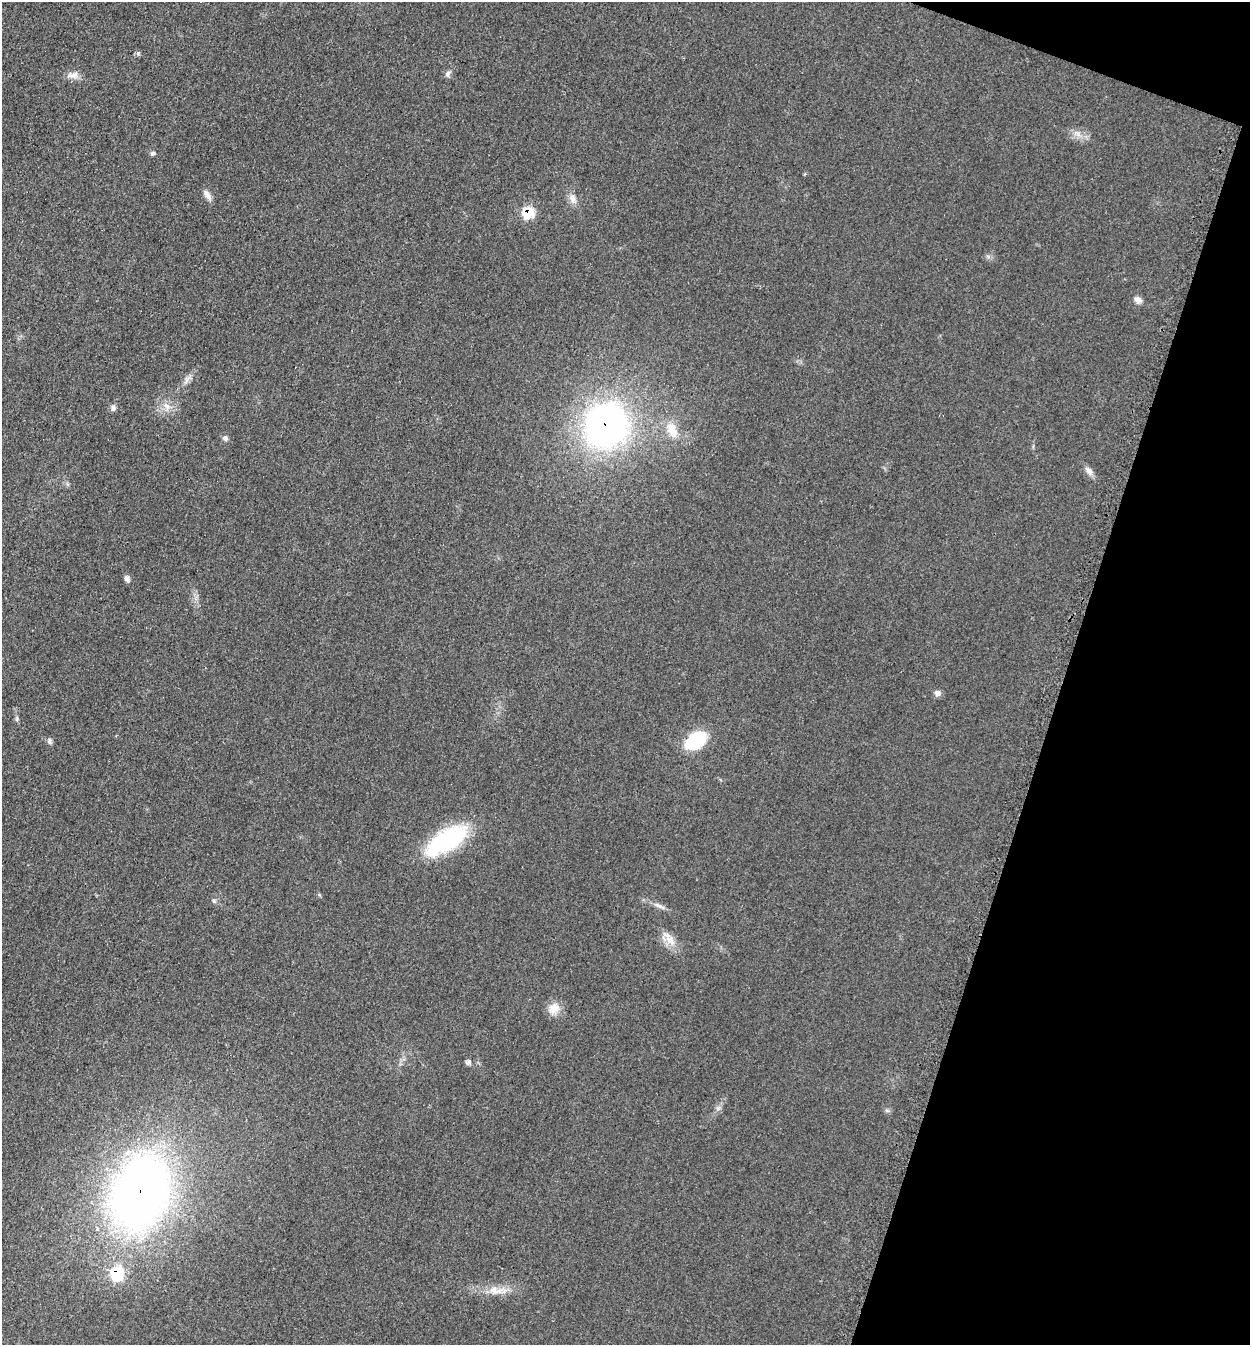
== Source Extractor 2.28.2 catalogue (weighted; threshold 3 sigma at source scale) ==
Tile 8 of 4 x 4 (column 4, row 2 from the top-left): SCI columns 4025-5272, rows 2686-4028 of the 5413 x 5374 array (HDU 1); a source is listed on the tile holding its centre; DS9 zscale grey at full resolution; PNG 1252 x 1347 px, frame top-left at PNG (2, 2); no overlay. Shown black and unused: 16% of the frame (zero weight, under 2 of 3 exposures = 2% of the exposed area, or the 3 px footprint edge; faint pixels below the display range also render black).
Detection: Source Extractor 2.28.2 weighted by HDU 2 'WHT'; one run over the whole footprint, this tile lists its part. Background 0.0753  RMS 0.01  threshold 0.047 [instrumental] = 3 sigma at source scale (4.5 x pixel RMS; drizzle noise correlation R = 1.50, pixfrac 1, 0.05/0.05 arcsec/px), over >= 5 px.
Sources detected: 34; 1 inside a brighter listed object's ellipse — not listed separately; the other 33 listed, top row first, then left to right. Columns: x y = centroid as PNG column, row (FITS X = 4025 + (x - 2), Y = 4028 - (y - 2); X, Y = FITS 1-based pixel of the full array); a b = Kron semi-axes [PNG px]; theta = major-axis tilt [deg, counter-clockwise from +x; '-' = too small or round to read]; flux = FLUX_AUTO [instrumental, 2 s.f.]
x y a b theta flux
138 53 6 5 - 1.9
448 73 10 6 63 3.5
75 74 12 10 -88 7
1077 134 14 5 -32 6.5
153 153 6 5 - 2.3
207 195 16 6 -55 5.6
572 198 14 9 -80 7.5
528 213 8 7 - 52
1138 300 9 7 -43 5.6
186 380 13 5 71 4.5
167 406 13 7 -63 7.2
113 408 8 7 - 3.5
606 426 43 39 61 370
672 430 23 13 -61 19
225 438 8 7 - 3.3
1089 471 14 8 -53 5.7
67 484 7 4 -72 1.6
127 579 9 7 -71 3.6
937 693 8 8 - 3.9
17 719 8 5 83 1.9
50 741 8 6 -90 2.8
696 741 20 13 35 65
446 840 46 19 30 120
214 901 7 5 -56 2.1
659 906 18 5 -25 5.8
670 940 17 11 -52 13
554 1008 16 14 37 12
468 1062 7 6 - 3.3
718 1108 6 6 - 2.5
887 1111 7 4 -19 1.8
140 1193 69 48 70 780
117 1274 8 7 - 95
497 1290 34 10 -2 18
Overlapping masked pixels (flux is a lower limit): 4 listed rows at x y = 528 213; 606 426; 140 1193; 117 1274